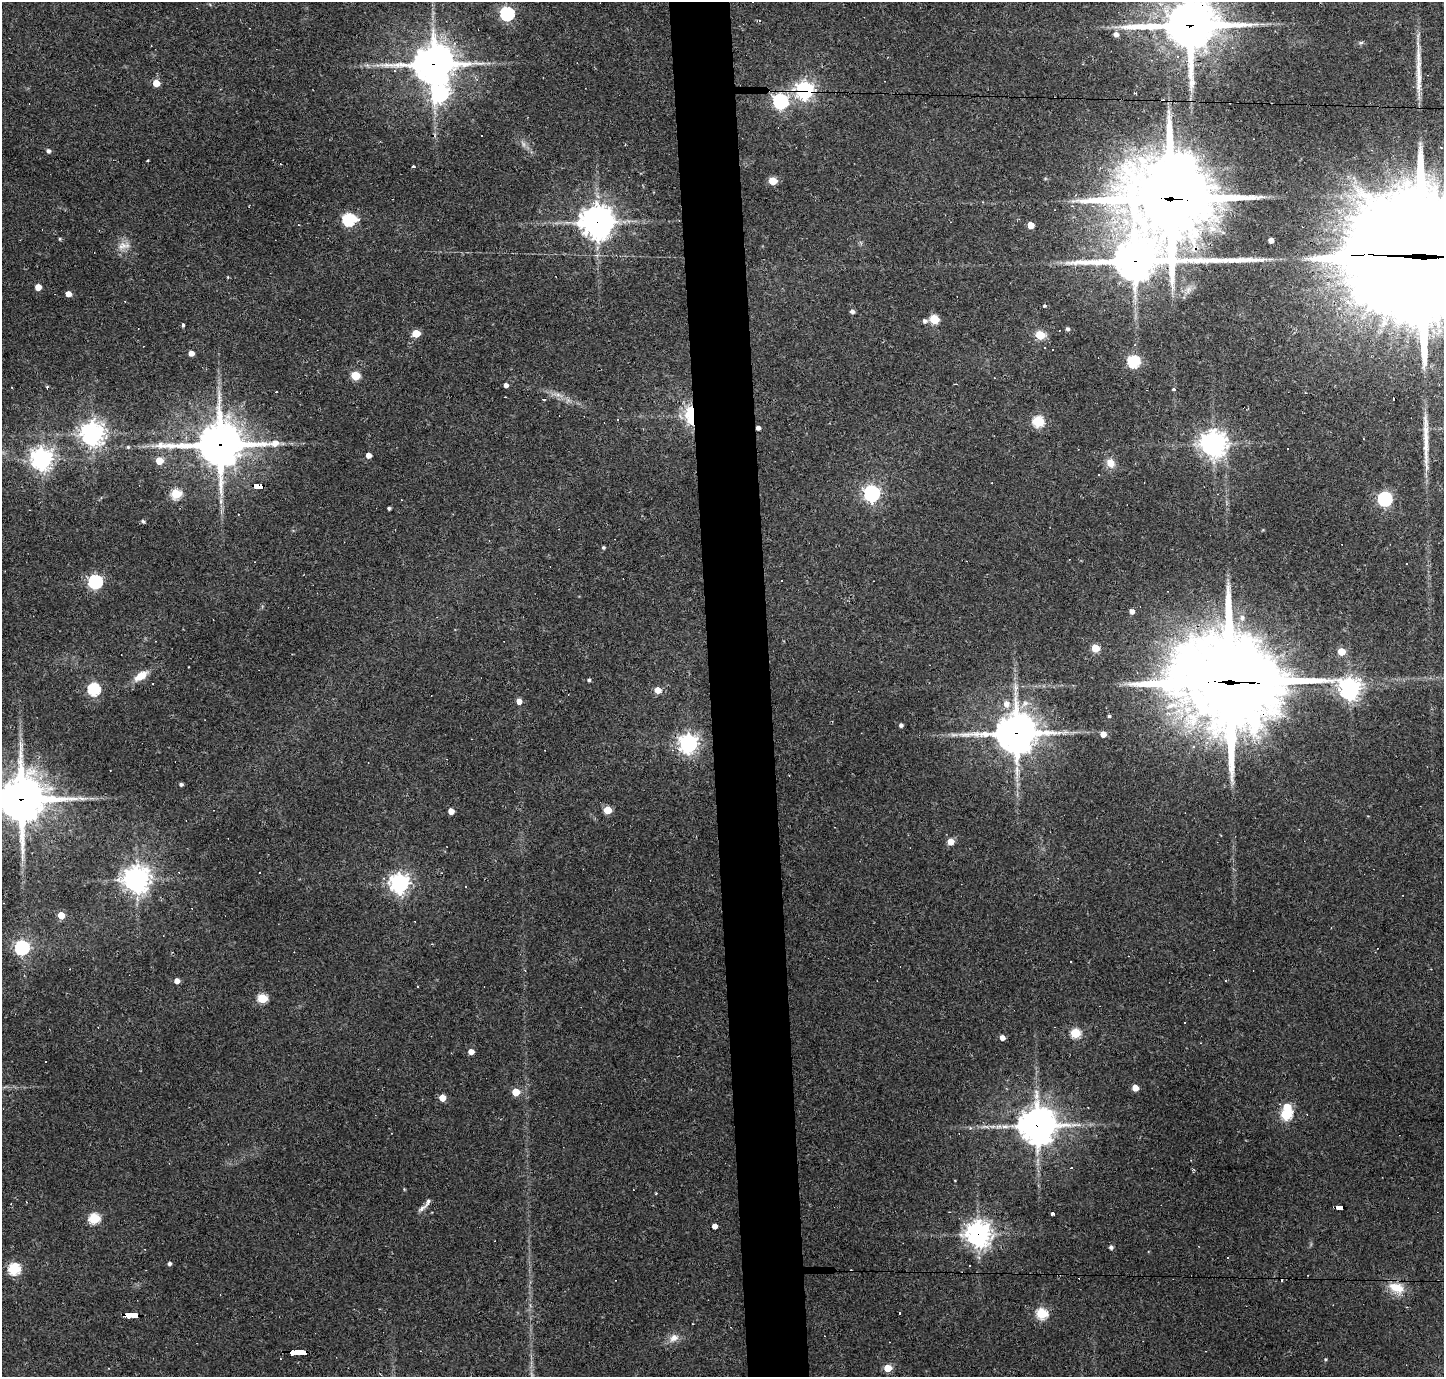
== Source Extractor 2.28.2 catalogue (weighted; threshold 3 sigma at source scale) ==
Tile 5 of 3 x 3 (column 2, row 2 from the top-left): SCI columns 1444-2885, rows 1467-2841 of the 4328 x 4305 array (HDU 1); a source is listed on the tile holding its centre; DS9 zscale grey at full resolution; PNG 1446 x 1379 px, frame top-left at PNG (2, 2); no overlay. Shown black and unused: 4% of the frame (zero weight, under 2 of 3 exposures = <1% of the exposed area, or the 3 px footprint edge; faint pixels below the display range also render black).
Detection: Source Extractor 2.28.2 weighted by HDU 2 'WHT'; one run over the whole footprint, this tile lists its part. Background 0.085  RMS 0.0059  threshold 0.0266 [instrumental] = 3 sigma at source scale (4.5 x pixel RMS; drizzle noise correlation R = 1.50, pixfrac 1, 0.05/0.05 arcsec/px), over >= 5 px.
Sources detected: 159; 2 too faint to see at this stretch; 1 inside a brighter object's white glare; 31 cosmic-ray / hot-pixel residue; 1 long thin detection or spike segment (spike, bleed or trail) — not listed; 1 inside a brighter listed object's ellipse — not listed separately; the other 123 listed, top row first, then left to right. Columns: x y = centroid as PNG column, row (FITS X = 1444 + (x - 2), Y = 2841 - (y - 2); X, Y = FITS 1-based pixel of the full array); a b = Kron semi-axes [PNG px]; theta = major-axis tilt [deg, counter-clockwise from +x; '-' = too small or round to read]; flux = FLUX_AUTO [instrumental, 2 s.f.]
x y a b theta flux
507 14 6 6 - 120
1190 25 20 18 9 2600
1116 34 6 5 - 2.8
1361 43 6 4 2 0.93
1178 57 4 3 - 1.2
434 64 14 12 0 1700
1419 77 58 7 90 14
156 83 5 5 - 11
805 90 7 7 - 210
440 93 8 8 - 190
780 101 7 6 - 150
48 151 5 4 - 1.9
148 161 3 2 - 1.1
414 167 3 3 - 1.4
1179 168 12 10 -44 500
773 181 5 5 - 16
1171 199 36 25 -13 5800
349 219 7 6 - 86
597 222 11 11 - 870
1031 225 5 5 - 11
60 239 5 3 - 0.61
1271 240 4 4 - 3.8
124 246 19 9 7 5.4
1423 256 90 35 -2 32000
1134 261 23 15 6 1600
228 277 4 4 - 0.55
38 287 5 4 - 7.5
68 294 5 4 - 4.5
1044 306 4 4 - 0.99
852 311 5 4 - 2
934 319 5 5 - 28
925 321 5 5 - 2
183 325 4 3 - 1.3
1067 329 4 4 - 1.5
416 333 5 5 - 16
1040 335 5 5 - 25
1045 348 3 3 - 0.87
191 353 5 4 - 4.5
1134 361 6 6 - 69
355 376 5 5 - 27
506 385 4 4 - 2.5
47 387 3 3 - 0.8
1174 389 4 3 - 0.62
543 399 3 2 - 0.99
690 415 21 10 -87 24
1038 421 6 5 - 53
758 428 4 4 - 2.1
92 433 8 8 - 490
1364 439 3 2 - 0.41
220 444 18 15 2 2100
1213 444 9 8 - 640
128 447 4 4 - 0.67
368 455 4 4 - 4.1
42 459 7 7 - 450
159 461 5 5 - 13
1110 463 11 10 - 5.7
258 486 9 4 -1 160
872 493 7 6 - 190
176 494 5 5 - 36
1385 499 6 6 - 120
389 508 3 3 - 1.2
143 521 4 4 - 1.3
603 547 4 4 - 0.95
95 582 6 6 - 110
1132 611 5 4 - 3.3
1242 618 8 8 - 2.5
1095 648 5 5 - 18
1341 651 5 5 - 13
141 676 16 8 34 8.4
589 680 4 3 - 1.1
1230 682 42 31 -6 9300
94 689 6 6 - 74
1350 689 7 7 - 430
658 690 5 4 - 8.8
519 701 5 5 - 4.6
1025 703 9 7 37 3.5
1006 704 8 8 - 4
1109 716 4 3 - 0.93
901 725 4 4 - 1.7
1016 733 15 13 -1 1500
1103 734 5 5 - 5
688 743 7 7 - 310
181 784 4 4 - 1.4
21 799 17 15 5 2500
607 810 5 5 - 16
451 811 5 4 - 6.3
950 842 5 5 - 7.7
136 879 8 8 - 610
399 883 7 7 - 320
61 915 5 5 - 13
415 921 2 2 - 0.38
22 948 6 6 - 130
1070 961 3 3 - 1.8
525 970 4 3 - 0.47
177 981 5 4 - 4.1
262 998 5 5 - 35
1075 1033 5 5 - 36
1002 1038 5 4 - 3.7
471 1052 5 4 - 4.9
1135 1088 5 4 - 9
516 1092 5 5 - 14
442 1098 5 5 - 9.1
1286 1115 6 5 - 46
1037 1125 12 12 - 1200
970 1128 5 4 - 0.79
1071 1168 2 2 - 0.6
1193 1169 5 3 - 0.64
422 1208 14 5 36 2.2
1340 1208 7 4 -1 48
1052 1214 3 3 - 3.8
94 1218 6 5 - 43
714 1226 4 4 - 4.2
978 1234 10 9 - 410
1111 1247 4 4 - 1.7
169 1263 4 4 - 1.5
14 1269 6 6 - 60
1396 1288 19 11 -21 13
1042 1313 6 5 - 48
132 1315 13 4 -2 130
674 1338 13 9 27 4.6
298 1352 15 3 -2 180
1325 1359 4 3 - 0.65
888 1368 5 5 - 16
Overlapping masked pixels (flux is a lower limit): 19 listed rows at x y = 1190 25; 434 64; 805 90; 1171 199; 597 222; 1423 256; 1134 261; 690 415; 758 428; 220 444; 258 486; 1230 682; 1016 733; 21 799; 1037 1125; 1340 1208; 978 1234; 132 1315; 298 1352
Isophote crosses this tile's border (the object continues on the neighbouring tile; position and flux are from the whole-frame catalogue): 3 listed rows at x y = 1190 25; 1423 256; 21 799